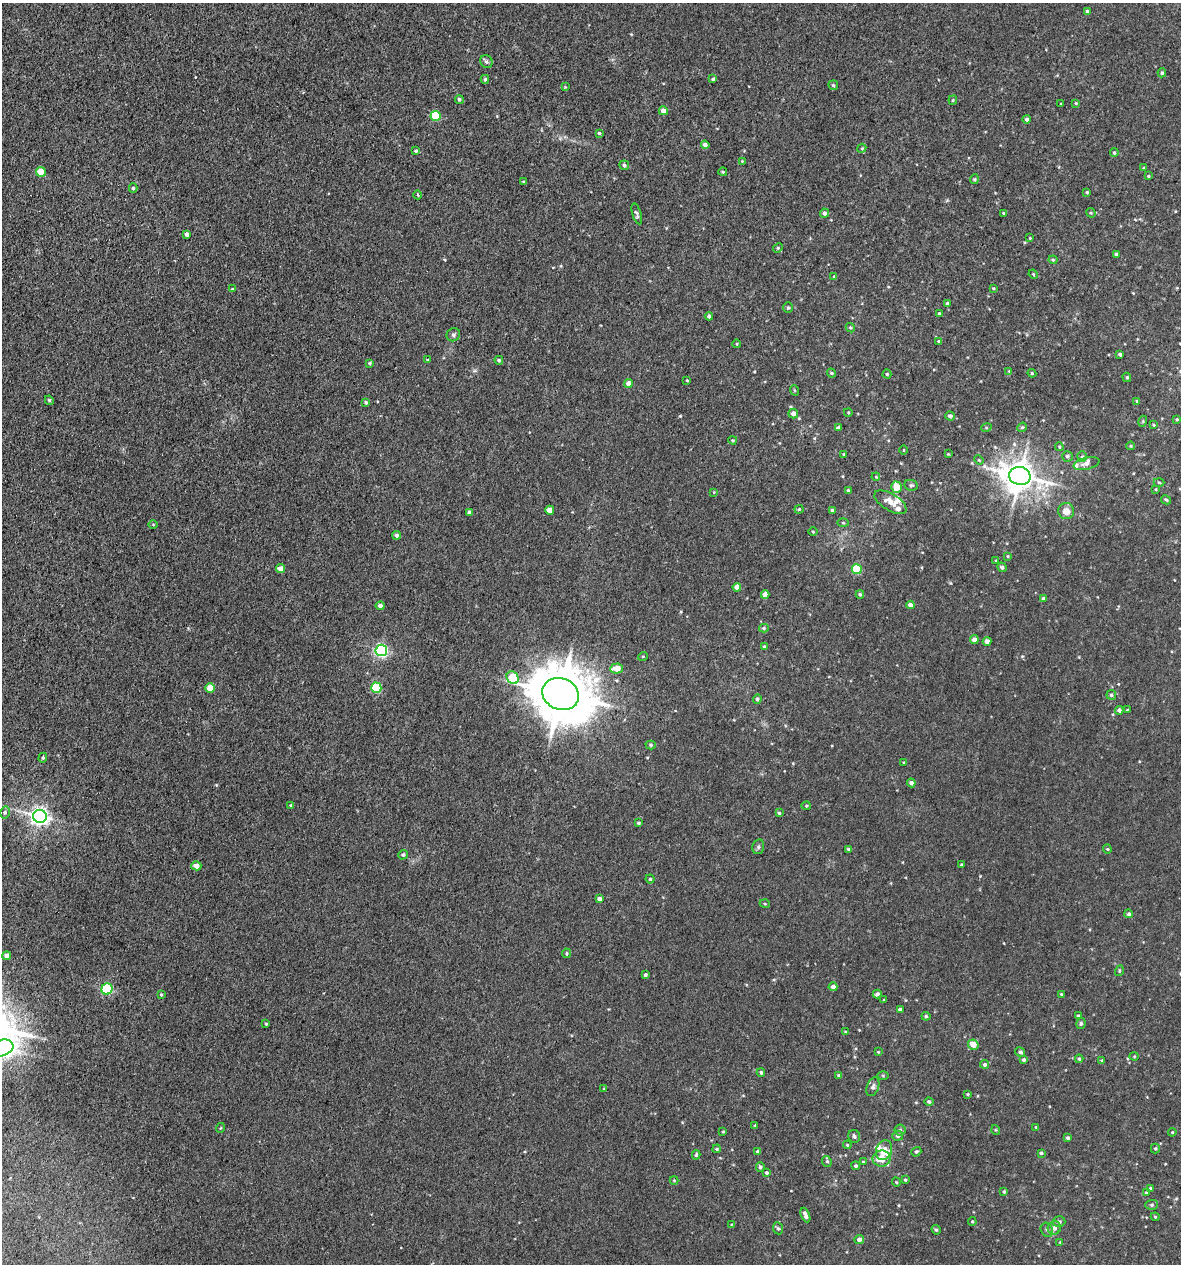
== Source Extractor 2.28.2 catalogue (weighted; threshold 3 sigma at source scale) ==
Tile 11 of 4 x 4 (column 3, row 3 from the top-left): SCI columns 2694-3872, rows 1312-2573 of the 5222 x 5150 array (HDU 1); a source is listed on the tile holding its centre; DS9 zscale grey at full resolution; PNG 1183 x 1266 px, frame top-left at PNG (2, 3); each listed source drawn as its Kron ellipse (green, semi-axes under 4 px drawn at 4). Shown black and unused: <1% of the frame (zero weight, under 3 of 5 exposures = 5% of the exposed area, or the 3 px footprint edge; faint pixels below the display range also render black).
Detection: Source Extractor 2.28.2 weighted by HDU 2 'WHT'; one run over the whole footprint, this tile lists its part. Background 0.0181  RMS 0.0034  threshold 0.0152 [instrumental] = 3 sigma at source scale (4.5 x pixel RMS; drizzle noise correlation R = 1.50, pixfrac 1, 0.05/0.05 arcsec/px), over >= 5 px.
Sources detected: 230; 6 inside a brighter listed object's ellipse — not listed separately; the other 224 listed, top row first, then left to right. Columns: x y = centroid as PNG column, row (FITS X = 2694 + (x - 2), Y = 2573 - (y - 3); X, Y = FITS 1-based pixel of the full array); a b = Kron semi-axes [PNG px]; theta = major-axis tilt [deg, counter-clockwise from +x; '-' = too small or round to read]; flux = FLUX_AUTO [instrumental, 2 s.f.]
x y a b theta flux
1087 11 4 4 - 0.68
486 61 6 6 - 0.76
1162 73 4 4 - 0.47
485 79 4 3 - 0.57
713 79 4 3 - 0.44
833 85 5 4 - 0.55
565 87 4 4 - 0.25
459 99 4 4 - 0.63
953 100 4 4 - 0.35
1076 103 4 3 - 0.3
1061 104 3 2 - 0.3
663 111 5 4 - 2.3
435 116 5 5 - 15
1027 119 4 4 - 0.88
599 133 3 3 - 0.44
705 145 4 4 - 1.3
862 148 5 3 - 0.34
416 151 3 3 - 0.42
1114 153 4 3 - 0.45
742 161 3 3 - 0.23
624 165 5 4 - 0.87
1144 168 3 3 - 0.28
41 172 5 5 - 6.4
723 172 4 3 - 0.39
1148 176 3 3 - 0.4
974 179 5 3 - 0.37
524 182 4 3 - 0.46
133 188 5 4 - 0.53
1087 192 3 3 - 0.37
418 195 4 2 - 0.3
824 213 4 4 - 0.94
1004 213 3 3 - 0.4
1091 213 5 4 - 0.37
637 214 11 4 -74 0.76
187 234 4 4 - 1.2
1030 238 3 3 - 0.28
778 248 5 4 - 0.45
1116 254 4 3 - 0.47
1053 260 4 4 - 0.38
1033 274 5 4 - 0.29
834 277 4 3 - 0.36
993 288 3 3 - 0.37
232 289 4 4 - 0.27
947 303 4 3 - 0.76
788 307 5 4 - 0.42
939 313 4 3 - 0.47
709 316 4 4 - 0.8
850 328 5 4 - 0.38
453 335 7 6 - 0.76
939 341 3 3 - 0.43
737 344 4 3 - 0.26
1120 354 3 3 - 0.71
427 360 3 2 - 0.23
499 360 4 4 - 0.57
370 363 4 3 - 0.37
1009 371 4 3 - 0.3
832 373 5 3 - 0.4
1032 373 4 4 - 0.38
887 374 4 4 - 0.4
1127 377 5 4 - 0.45
687 380 3 3 - 0.3
628 384 4 4 - 2.4
794 390 5 3 - 0.31
49 400 5 4 - 0.48
1137 401 4 4 - 0.44
366 402 4 3 - 0.64
848 412 4 3 - 0.27
793 413 5 5 - 1.9
950 416 4 4 - 1.1
1177 419 3 3 - 0.36
1143 421 5 3 - 0.32
1154 425 4 3 - 0.3
1022 427 5 4 - 0.47
838 428 4 3 - 0.92
986 428 5 3 - 0.32
733 440 4 3 - 0.37
1131 446 4 3 - 0.36
1059 447 4 3 - 0.34
903 450 4 3 - 0.27
844 454 4 3 - 0.36
948 454 4 3 - 0.26
1067 456 5 5 - 0.7
1082 457 5 5 - 0.57
979 460 5 3 - 0.31
1086 464 13 6 12 1.3
1020 476 11 9 -13 540
876 477 4 3 - 0.27
1159 482 5 3 - 0.36
911 485 7 5 -9 0.66
896 487 5 5 - 4.7
1156 489 4 3 - 0.28
848 491 3 3 - 0.62
714 492 4 3 - 0.22
1166 500 5 3 - 0.4
890 502 18 8 -31 3.3
799 509 4 4 - 0.38
550 510 4 4 - 3
832 511 3 3 - 0.83
1066 511 8 8 - 2.9
469 512 4 3 - 0.88
843 523 5 4 - 0.36
153 525 5 3 - 0.27
813 532 4 3 - 0.3
397 535 4 4 - 0.84
1008 556 3 3 - 0.31
996 561 4 3 - 0.31
1002 567 5 4 - 0.89
280 569 4 4 - 2.9
857 569 5 5 - 16
737 587 4 4 - 2
860 594 4 3 - 0.5
765 595 4 4 - 2.3
1043 599 4 4 - 1
910 605 4 4 - 2.1
380 606 4 4 - 1.2
764 628 5 4 - 0.54
974 640 4 4 - 1.8
987 641 4 4 - 2.7
764 646 4 3 - 0.37
381 650 6 5 - 62
643 656 5 3 - 0.28
617 669 6 5 - 4
513 678 7 5 -57 13
210 688 5 4 - 5.8
376 688 5 5 - 19
561 694 19 15 -23 1800
1111 695 5 4 - 0.51
757 699 4 4 - 0.67
1119 710 4 4 - 0.99
1127 710 3 2 - 0.24
651 745 5 4 - 0.52
43 758 5 4 - 0.41
904 762 4 3 - 0.31
911 783 4 4 - 1.1
291 806 3 3 - 0.7
806 806 5 4 - 0.39
5 812 6 5 - 0.59
779 813 3 3 - 0.49
40 816 7 6 - 150
639 823 3 3 - 0.48
758 847 7 5 76 0.7
849 849 4 3 - 0.57
1107 849 4 4 - 0.34
403 855 5 4 - 0.58
961 865 3 3 - 0.42
196 866 5 4 - 2.5
650 879 4 4 - 0.46
599 899 4 4 - 1.5
765 904 5 3 - 0.27
1129 914 4 4 - 0.7
567 953 5 4 - 0.49
7 956 4 4 - 2
1119 971 5 3 - 0.33
645 975 4 3 - 0.74
833 987 4 4 - 1.6
107 989 6 5 - 31
161 994 3 3 - 0.36
877 994 4 3 - 0.93
1061 994 3 3 - 0.36
884 1000 3 3 - 0.26
900 1010 4 3 - 0.93
926 1016 4 4 - 0.56
1078 1016 3 3 - 0.51
1081 1023 6 4 79 0.56
266 1024 3 3 - 0.33
845 1032 4 3 - 0.32
973 1045 5 5 - 3.4
2 1048 12 8 19 180
878 1052 4 3 - 0.29
1020 1052 5 4 - 0.69
1134 1056 4 4 - 0.33
1079 1059 4 4 - 0.51
1024 1060 4 4 - 0.73
1102 1060 3 3 - 0.31
984 1064 4 4 - 0.66
761 1072 4 4 - 0.57
883 1075 5 4 - 0.36
839 1076 4 3 - 0.89
873 1087 10 6 69 1
604 1089 4 3 - 0.29
967 1094 3 3 - 0.3
929 1102 5 4 - 0.64
755 1125 4 2 - 0.23
1036 1127 3 3 - 0.22
220 1128 5 3 - 0.28
900 1130 5 5 - 0.58
996 1130 5 3 - 0.29
723 1132 3 3 - 0.33
1172 1132 4 3 - 0.32
854 1136 6 6 - 0.91
898 1136 5 5 - 0.99
1068 1138 4 3 - 0.67
847 1145 4 3 - 0.33
717 1149 4 4 - 0.42
1155 1149 5 4 - 0.4
884 1150 10 8 71 3.9
758 1152 4 4 - 0.7
916 1152 5 4 - 0.54
1041 1153 4 3 - 0.65
696 1155 4 3 - 0.54
882 1159 9 8 - 4.9
827 1161 5 4 - 0.53
863 1162 4 3 - 0.29
856 1166 4 4 - 0.61
760 1167 5 4 - 0.66
766 1173 3 3 - 0.54
674 1180 4 4 - 0.28
905 1180 4 3 - 0.38
896 1182 5 3 - 0.28
1151 1188 4 4 - 0.74
1004 1192 4 3 - 0.45
1146 1193 4 4 - 0.5
1152 1205 6 5 - 0.64
805 1215 8 4 -67 1.6
1155 1217 4 4 - 0.4
972 1222 4 3 - 0.37
1059 1222 6 5 - 0.79
732 1225 4 4 - 0.41
778 1228 6 5 - 0.61
1054 1228 6 6 - 1.7
936 1230 5 4 - 0.43
1047 1230 7 6 - 0.86
859 1240 4 4 - 1.4
1060 1242 4 4 - 0.31
Isophote crosses this tile's border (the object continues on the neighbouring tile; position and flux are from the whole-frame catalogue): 1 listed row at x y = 2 1048